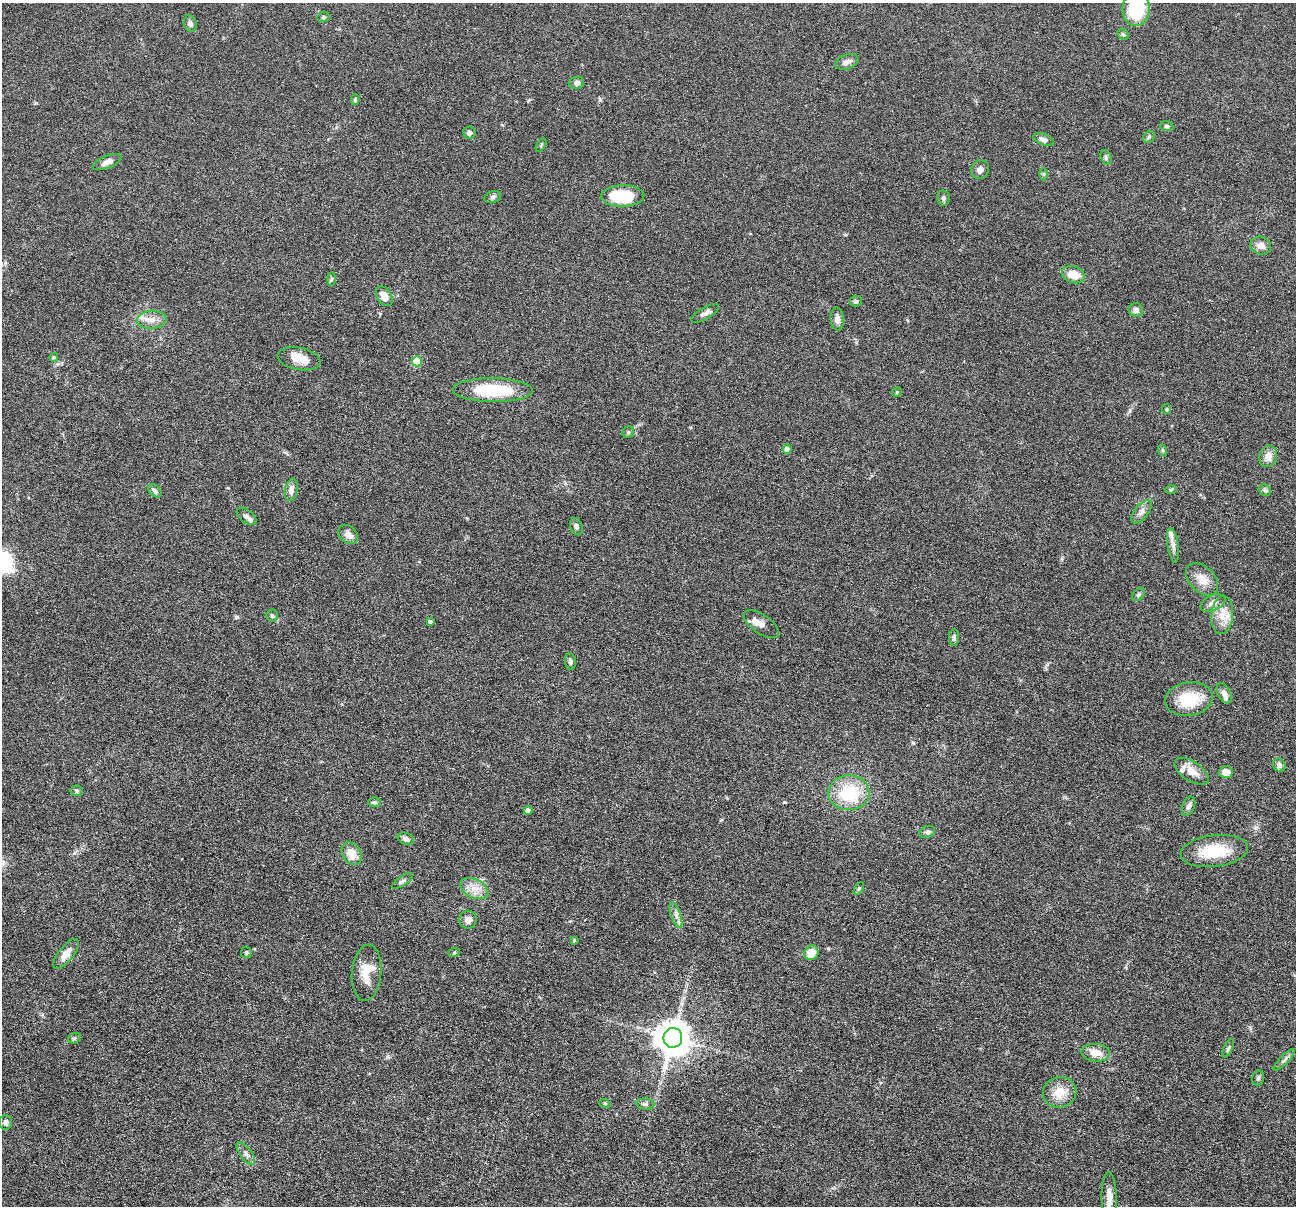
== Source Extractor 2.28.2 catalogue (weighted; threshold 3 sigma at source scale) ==
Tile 7 of 4 x 4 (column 3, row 2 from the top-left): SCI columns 2591-3884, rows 2663-3866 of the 5182 x 5200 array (HDU 1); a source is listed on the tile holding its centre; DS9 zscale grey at full resolution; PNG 1298 x 1208 px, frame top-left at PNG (2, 3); each listed source drawn as its Kron ellipse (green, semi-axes under 4 px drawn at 4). Nothing masked; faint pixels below the display range render black.
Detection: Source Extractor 2.28.2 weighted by HDU 2 'WHT'; one run over the whole footprint, this tile lists its part. Background 0.0362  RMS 0.0035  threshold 0.0142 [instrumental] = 3 sigma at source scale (4.09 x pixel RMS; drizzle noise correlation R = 1.36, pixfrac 0.8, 0.05/0.05 arcsec/px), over >= 5 px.
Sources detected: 97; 4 inside a brighter listed object's ellipse — not listed separately; the other 93 listed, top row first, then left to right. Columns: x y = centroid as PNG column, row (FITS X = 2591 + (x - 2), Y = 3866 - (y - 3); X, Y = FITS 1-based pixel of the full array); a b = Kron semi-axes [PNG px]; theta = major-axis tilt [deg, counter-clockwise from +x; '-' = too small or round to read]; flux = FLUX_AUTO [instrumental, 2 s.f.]
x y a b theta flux
1136 9 17 13 85 15
323 17 6 5 - 0.52
190 23 8 6 -74 1.1
1123 34 6 5 - 0.51
847 62 12 7 20 1.7
577 83 7 6 - 1.3
355 99 5 4 - 0.45
1167 126 6 5 - 0.65
469 133 6 6 - 1.1
1149 137 6 5 - 0.58
1043 139 10 5 -23 1.4
541 145 7 3 59 0.36
1106 157 7 5 -72 0.64
107 162 15 6 23 2.1
980 170 9 8 - 1.5
1044 174 6 4 89 0.45
623 196 22 11 1 14
493 197 8 5 17 0.81
943 198 8 6 -79 0.8
1261 246 10 8 -21 2.1
1073 275 12 8 -19 4.4
331 279 6 4 88 0.46
384 296 11 7 -58 3.1
856 301 6 5 - 0.76
1136 310 7 6 - 1.4
705 313 15 6 30 1.4
837 319 11 6 -85 1.6
152 320 15 9 4 2.8
54 357 4 4 - 0.55
299 359 22 11 -10 4.6
417 361 5 5 - 11
493 390 40 12 -1 18
897 392 5 4 - 0.37
1167 409 5 4 - 0.38
628 432 6 5 - 0.53
787 449 4 4 - 1.7
1162 450 6 4 -70 0.48
1268 456 11 9 72 2.8
1171 489 6 4 3 0.36
291 490 11 6 79 2.1
1265 490 7 5 -43 0.62
155 491 8 5 -45 0.88
1142 512 14 7 51 1.7
247 516 11 6 -37 1.4
576 527 9 6 -71 0.91
348 534 11 8 -42 2.1
1173 545 17 5 -81 1.7
1202 579 19 12 -46 3.9
1138 594 7 5 49 0.64
1213 603 13 7 25 2.1
272 615 6 6 - 0.71
1222 615 19 11 84 4.2
430 621 4 3 - 0.62
761 624 20 9 -35 2.9
954 637 8 5 90 0.78
570 661 9 5 -84 0.81
1224 693 11 6 -63 1.4
1189 699 24 16 8 12
1279 765 7 6 - 1.1
1192 771 19 9 -33 3.5
1226 772 7 6 - 2.6
77 791 6 5 - 0.59
849 793 20 17 1 17
375 802 6 5 - 0.61
1189 806 10 6 65 1.2
528 810 4 4 - 1.6
927 832 8 5 21 0.77
406 839 8 5 -23 1.1
1214 851 34 16 7 12
352 854 12 9 -57 4.1
402 881 12 4 34 0.9
474 888 15 9 -25 3.2
859 888 7 4 58 0.49
676 915 13 5 -71 1.4
468 920 9 8 - 1.6
574 940 3 3 - 0.38
246 952 5 5 - 0.6
454 953 6 4 20 0.35
811 953 7 7 - 4.8
66 954 18 7 51 3.4
367 973 28 14 85 6.2
74 1038 6 5 - 0.59
673 1038 10 9 - 730
1228 1048 10 4 65 0.61
1096 1053 14 9 -4 3.7
1284 1060 14 4 46 0.99
1258 1078 8 5 74 0.69
1060 1092 17 15 19 5
605 1104 6 4 -19 0.41
645 1104 9 5 -6 0.87
5 1122 7 6 - 0.98
246 1154 13 6 -53 1.4
1109 1197 25 7 -89 3.4
Isophote crosses this tile's border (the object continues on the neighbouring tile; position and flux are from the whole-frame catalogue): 1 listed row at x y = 1136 9
Unlisted compact peaks at least as high as the median listed source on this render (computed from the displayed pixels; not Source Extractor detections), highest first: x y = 236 617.